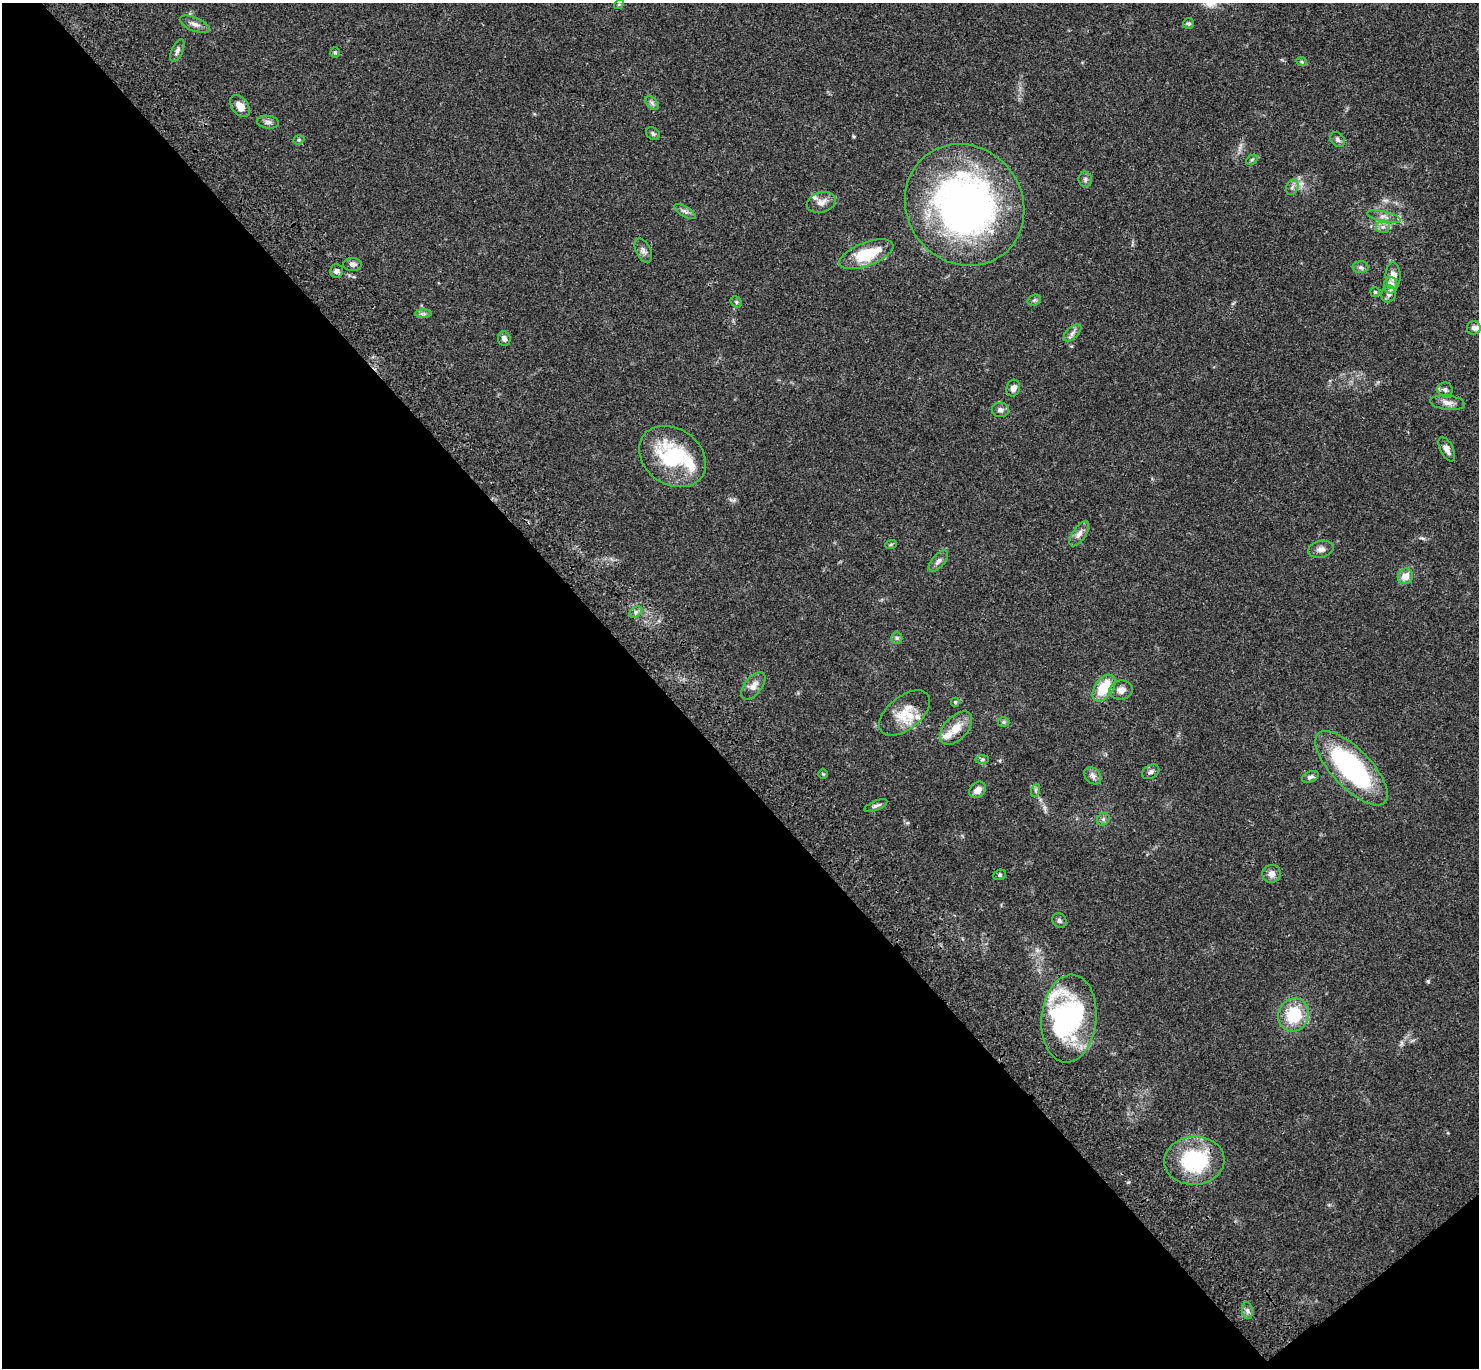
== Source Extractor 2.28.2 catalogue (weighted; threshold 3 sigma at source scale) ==
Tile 14 of 4 x 4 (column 2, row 4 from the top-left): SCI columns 1577-3053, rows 245-1610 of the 6109 x 6091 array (HDU 1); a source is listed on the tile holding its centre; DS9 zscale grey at full resolution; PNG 1481 x 1370 px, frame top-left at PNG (2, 3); each listed source drawn as its Kron ellipse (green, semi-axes under 4 px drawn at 4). Shown black and unused: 45% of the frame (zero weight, under 3 of 4 exposures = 6% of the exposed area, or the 3 px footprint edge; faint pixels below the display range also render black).
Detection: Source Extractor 2.28.2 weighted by HDU 2 'WHT'; one run over the whole footprint, this tile lists its part. Background 0.0504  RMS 0.0055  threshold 0.0246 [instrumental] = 3 sigma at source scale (4.5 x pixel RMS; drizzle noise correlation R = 1.50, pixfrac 1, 0.05/0.05 arcsec/px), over >= 5 px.
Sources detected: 78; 2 inside a brighter object's white glare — neither listed nor drawn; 4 inside a brighter listed object's ellipse — not listed separately; the other 72 listed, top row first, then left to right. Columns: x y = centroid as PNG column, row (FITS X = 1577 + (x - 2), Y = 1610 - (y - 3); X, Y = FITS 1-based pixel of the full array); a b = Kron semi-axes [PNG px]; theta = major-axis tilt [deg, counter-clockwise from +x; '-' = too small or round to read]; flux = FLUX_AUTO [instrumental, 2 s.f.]
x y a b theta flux
619 4 5 4 - 0.63
1188 23 5 5 - 0.86
195 24 16 6 -22 2.8
177 51 12 5 65 1.8
335 53 5 4 - 0.72
1302 62 5 3 - 0.58
652 103 8 5 -46 1.2
240 106 12 8 -52 4.8
268 122 11 6 -8 1.8
653 134 7 6 - 1.2
299 140 5 4 - 0.67
1338 140 8 6 -47 1.5
1252 160 6 4 29 0.83
1085 179 7 6 - 1.4
1292 187 8 6 68 1.4
821 202 15 10 16 3.6
965 205 63 57 -52 240
685 211 12 5 -31 1.6
1384 217 17 5 -12 3
1383 227 7 6 - 1.7
643 251 13 7 -64 2.2
866 254 28 11 21 23
352 264 9 6 -1 1.8
1360 267 8 6 -2 1.4
337 271 7 6 - 1.9
1393 276 13 7 90 4.1
1391 285 8 6 89 4.7
1375 292 5 4 - 0.75
1389 294 8 7 - 2
1034 300 7 5 20 0.9
736 302 6 5 - 0.82
424 314 8 4 1 1.1
1474 328 7 6 - 1.5
1072 333 11 5 43 1.9
504 339 7 6 - 1.9
1013 388 8 6 73 2.5
1445 390 8 7 - 1.6
1447 403 17 7 -6 3.3
1000 410 8 7 - 2
1447 449 13 6 -62 3.1
672 456 36 28 -34 41
1079 534 14 6 56 3.1
891 544 6 3 20 0.62
1321 549 13 8 14 2.7
938 561 13 6 50 2.2
1405 576 8 7 - 5.8
636 612 7 4 34 1.3
897 638 6 6 - 1
753 686 16 8 52 4.2
1104 688 15 9 55 17
1121 690 11 9 8 3.7
955 702 4 4 - 0.74
904 713 30 16 39 13
1003 722 6 5 - 0.93
956 728 20 11 47 7.8
982 760 7 4 1 1
1351 768 48 19 -46 82
1151 772 9 6 29 1.5
823 774 5 4 - 0.58
1093 776 10 7 -46 2
1310 777 8 5 22 1.5
978 790 9 7 43 3.9
1036 790 7 4 71 0.87
876 806 12 4 23 1.5
1103 819 7 6 - 1.2
1272 874 9 9 - 3
1000 875 6 5 - 0.84
1059 921 8 6 -50 1.5
1294 1015 17 15 69 21
1069 1019 44 27 85 86
1194 1161 30 24 4 44
1247 1310 8 5 -83 1.6